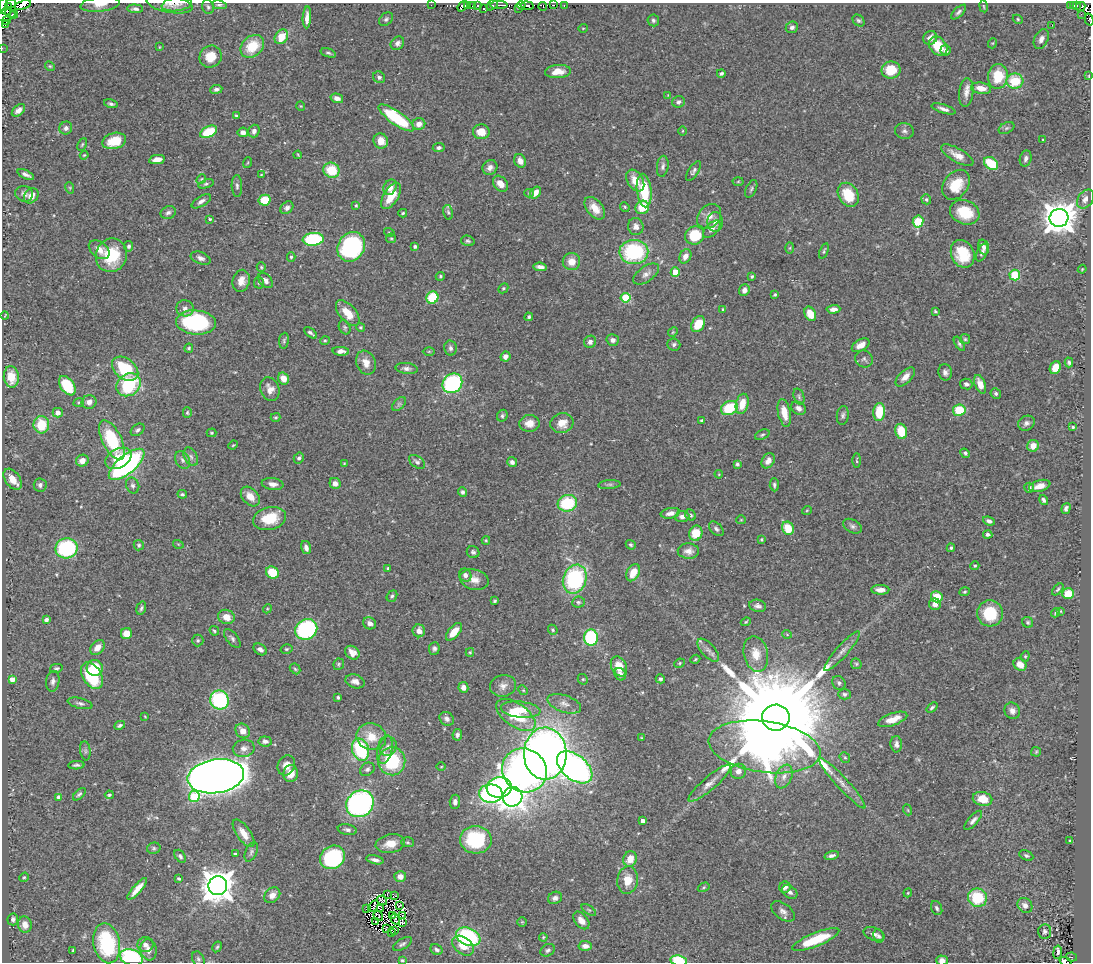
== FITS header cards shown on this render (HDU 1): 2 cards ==
NAXIS1  =                 1089
NAXIS2  =                  960

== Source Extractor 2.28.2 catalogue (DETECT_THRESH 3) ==
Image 1089 x 960 px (HDU 1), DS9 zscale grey, 1 PNG px = 1 image px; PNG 1093 x 964 px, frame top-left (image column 1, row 960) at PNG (2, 3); each listed source drawn as its Kron ellipse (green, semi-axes under 4 px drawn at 4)
Background 0.624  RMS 0.018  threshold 0.0553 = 3 sigma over >= 5 px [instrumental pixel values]
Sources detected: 506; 7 with non-positive FLUX_AUTO (blend fragments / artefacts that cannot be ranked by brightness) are neither listed nor drawn; the other 499 listed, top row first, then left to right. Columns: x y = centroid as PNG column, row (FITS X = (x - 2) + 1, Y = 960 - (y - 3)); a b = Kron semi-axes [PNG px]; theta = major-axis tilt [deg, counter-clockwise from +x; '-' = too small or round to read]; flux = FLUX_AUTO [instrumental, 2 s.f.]
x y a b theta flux
11 3 5 4 - 12
100 4 20 7 6 10
170 4 23 8 -10 9.8
177 4 15 7 8 7.1
22 5 8 3 17 190
219 5 7 4 -10 2.3
431 5 2 2 - 6.2
468 5 3 2 - 35
478 5 3 3 - 47
492 5 6 4 38 12
499 5 8 2 0 100
521 5 4 3 - 39
527 5 6 4 -10 200
554 5 3 2 - 51
564 5 3 2 - 12
1070 5 3 2 - 8.6
1077 5 3 3 - 12
3 6 8 4 79 270
8 6 4 3 - 76
462 6 6 4 52 230
473 6 4 2 - 74
543 6 4 3 - 100
984 6 6 3 -80 1.2
1073 6 3 2 - 11
208 7 7 5 -72 2.4
1081 7 5 3 - 11
519 8 3 2 - 11
135 9 8 4 -4 3.3
483 9 4 3 - 75
7 11 4 2 - 62
959 12 9 4 43 3.4
1081 14 3 2 - 4.4
5 15 10 5 9 53
14 15 4 3 - 88
307 17 11 4 87 7.4
386 19 8 6 45 2.9
1018 19 5 4 - 1.8
1089 19 6 3 -74 1.2
653 20 6 5 - 2.7
858 20 6 5 - 2.3
7 21 4 2 - 11
5 25 3 3 - 43
1052 25 2 2 - 0.31
792 27 6 5 - 3.9
583 28 5 3 - 0.88
281 37 8 6 52 23
930 38 7 6 - 5.9
1041 39 10 6 63 6.5
397 43 7 6 - 4.8
993 43 5 3 - 1
252 46 13 10 43 34
938 46 11 8 -48 29
159 47 4 2 - 0.84
2 48 3 2 - 1.7
945 50 5 5 - 3.5
328 53 8 4 -18 2.3
211 57 11 10 - 22
50 66 5 4 - 1.6
891 70 9 8 - 28
558 72 13 6 4 13
721 73 4 3 - 2.8
998 76 12 10 81 35
1089 76 4 2 - 0.66
379 77 6 5 - 3.6
1015 81 8 7 - 42
981 88 10 6 -8 13
216 89 6 4 9 3.6
966 92 15 7 83 8.6
668 95 4 4 - 0.96
337 98 6 4 -16 6.3
679 102 6 5 - 3.4
111 104 7 4 -14 3
301 106 4 4 - 1.2
944 109 12 4 -17 5.7
18 110 8 5 42 6.6
236 116 4 3 - 1.9
396 118 21 6 -35 85
419 124 6 6 - 7.7
66 128 6 6 - 4.5
1006 128 8 5 27 2.8
254 131 6 5 - 5.5
683 131 5 3 - 1.2
904 131 9 8 - 4.1
209 132 9 5 26 44
243 132 5 5 - 6.8
481 132 8 7 - 17
1043 140 3 2 - 0.96
114 141 12 8 15 28
381 141 8 7 - 13
82 145 6 3 63 1.5
439 148 6 4 6 2.9
84 155 4 3 - 1.2
298 155 4 3 - 1.1
957 155 18 6 -29 12
1026 158 8 5 73 4.2
157 159 8 4 10 9.3
520 161 7 5 -63 9.4
247 163 5 3 - 1.1
991 163 8 5 -37 47
663 166 10 5 83 3.9
490 167 8 7 - 6.1
331 170 8 7 - 39
694 171 11 5 57 3.7
26 174 9 3 -25 4.1
261 175 4 3 - 0.99
201 179 5 4 - 1.5
635 181 12 7 -59 18
738 181 5 3 - 1.4
206 184 8 4 18 2.3
500 184 9 6 -49 11
956 185 16 12 53 32
237 186 11 5 -89 3.6
390 187 8 6 64 10
70 188 6 3 -72 1.3
751 189 9 5 65 2.6
644 190 17 7 -84 55
536 192 6 4 56 8.9
529 193 5 4 - 1.5
24 194 9 8 - 5.2
848 195 12 9 -60 39
31 196 8 6 47 10
391 196 15 7 58 23
926 199 5 4 - 2.6
1085 199 10 7 54 7.1
265 200 6 5 - 33
201 201 11 5 32 4.9
356 205 3 3 - 1.4
625 207 5 4 - 1.6
642 207 7 6 - 30
287 208 7 5 44 4.2
595 208 13 8 -52 15
448 212 7 5 -78 2.3
965 212 15 11 -22 39
168 213 8 6 18 3.7
403 213 4 3 - 1.7
709 216 13 10 46 11
1059 218 9 9 - 2200
210 219 4 4 - 1.3
918 221 6 5 - 56
715 222 10 7 -87 6.6
636 227 9 7 -85 6.6
712 229 10 6 44 5.6
389 232 5 3 - 1
695 235 10 9 - 45
391 238 5 4 - 1.7
313 239 10 6 4 120
468 241 7 5 -16 2.5
129 246 5 4 - 3
415 246 3 3 - 3
351 247 15 13 58 170
984 247 8 5 -72 5
790 248 6 4 88 1.5
99 250 12 7 -38 11
824 251 8 3 68 2.1
634 252 14 12 1 110
982 253 9 5 64 3.6
963 254 14 11 -66 38
111 255 17 15 68 52
685 256 7 5 63 8.2
291 257 4 4 - 1.9
201 258 10 6 -21 4.8
571 262 8 8 - 13
261 267 4 4 - 1.5
540 267 7 4 -5 6
1082 269 4 3 - 1.2
675 272 4 4 - 27
646 274 15 7 35 7
1015 275 5 5 - 72
440 276 5 4 - 1.5
752 276 3 3 - 1.9
241 281 11 8 78 12
265 281 9 6 -47 5.4
259 283 6 5 - 2.2
503 288 5 4 - 1.8
744 290 6 5 - 6.7
775 294 4 3 - 1.6
432 297 6 6 - 60
626 298 5 4 - 59
185 308 8 8 - 5.9
723 309 4 3 - 1.3
833 309 7 4 3 6.8
935 311 4 3 - 1.6
348 313 15 8 -49 22
810 314 7 5 -63 22
5 316 4 2 - 0.91
529 317 4 3 - 2.6
196 322 20 12 -5 140
698 324 8 6 58 31
345 327 7 5 -65 2.4
360 327 4 4 - 1.6
673 332 5 4 - 1.5
311 333 7 3 -38 3.1
965 339 5 5 - 1.9
613 340 6 6 - 5.4
284 341 8 5 83 2.4
325 341 5 4 - 1.6
590 342 6 5 - 4.9
674 344 6 6 - 3.5
959 344 8 4 -57 2.3
861 345 9 6 29 12
189 348 5 4 - 2.2
450 348 7 6 - 3.7
341 351 8 4 -4 6.6
429 351 6 4 0 1.5
505 357 5 5 - 5.9
864 359 9 8 - 4.1
1069 362 5 3 - 2.5
366 363 12 9 -68 12
407 368 11 5 -7 4.7
1055 368 7 5 65 18
125 369 15 10 -39 58
945 372 8 7 - 4.9
11 377 11 7 -83 25
905 377 12 6 44 8.5
283 378 6 5 - 13
452 383 10 9 - 160
966 384 6 5 - 3.4
980 384 10 5 -69 11
129 385 13 10 37 89
67 386 11 6 -55 55
270 389 12 9 -69 10
996 393 5 5 - 2.7
799 397 8 5 -72 2.6
79 402 5 3 - 1.5
89 402 7 6 - 7.2
399 404 8 5 45 3.2
742 404 10 6 76 19
729 408 9 6 26 52
798 408 8 6 -30 5.2
959 410 6 5 - 42
187 412 5 4 - 1.9
879 412 9 6 84 36
58 413 5 5 - 7.1
784 413 14 6 -79 17
843 415 9 6 83 3.3
502 416 6 5 - 2.5
276 417 5 3 - 1.6
702 421 4 4 - 2
530 423 10 8 4 12
562 423 11 10 - 16
1026 423 9 7 26 4.6
41 425 8 8 - 36
1073 427 3 3 - 1.7
138 430 8 5 37 3.2
901 431 8 6 -74 28
212 433 5 4 - 1.7
762 435 7 4 22 2.2
112 440 21 9 -63 74
233 445 5 3 - 1.2
1033 446 6 6 - 13
965 453 5 4 - 2.5
191 457 10 6 -64 4.2
118 458 14 9 30 24
299 458 5 4 - 2.7
183 460 9 7 -59 4.5
82 461 6 6 - 8.4
768 461 8 6 57 7.6
857 461 7 3 88 1.5
417 462 9 5 -37 3.8
512 462 5 5 - 3.8
127 464 22 9 40 270
344 464 4 3 - 1.2
737 464 4 4 - 2.1
719 474 4 3 - 1.1
13 479 12 7 -55 16
335 483 6 5 - 6.8
273 484 11 6 -8 7.1
40 485 7 6 - 3.9
133 485 8 6 -68 4.1
609 485 11 4 5 3.2
774 485 6 4 -86 2.6
1040 486 11 5 14 12
1029 488 5 5 - 4.2
462 492 4 4 - 3.5
182 494 5 3 - 2.2
250 497 11 8 -47 14
1044 500 5 3 - 3.3
567 503 10 8 17 63
1066 508 6 4 73 3.5
807 510 5 3 - 1
670 513 10 5 11 6.2
690 515 6 5 - 2.1
682 517 7 5 8 5.1
270 518 17 11 12 36
741 520 5 4 - 1.2
989 521 6 4 -20 3.8
852 526 10 6 -29 4.1
788 528 7 6 - 28
716 529 9 5 -45 3.6
696 533 7 6 - 26
988 534 4 4 - 2.9
761 539 4 4 - 1.7
486 540 4 4 - 1.4
178 544 5 3 - 1.1
139 545 5 5 - 2.2
631 545 5 4 - 1.7
306 547 7 5 -72 5.7
66 548 11 10 - 140
951 548 4 4 - 2.3
688 551 11 7 -2 8.6
473 552 6 6 - 3.2
975 566 4 4 - 1.6
388 568 3 3 - 1.6
272 573 7 6 - 31
633 573 9 6 62 17
465 575 7 6 - 5.6
575 579 15 11 69 140
474 580 15 10 -14 12
1058 589 7 3 48 2
880 590 9 5 -1 7.7
965 592 5 4 - 1.8
1068 594 6 5 - 27
392 596 6 5 - 2.5
937 597 6 5 - 23
494 601 3 3 - 1.6
578 602 6 5 - 2.6
935 604 6 5 - 7.3
758 606 8 6 -15 4.8
141 608 7 4 73 2.5
267 609 4 3 - 1.2
1061 611 3 2 - 0.93
990 613 13 12 - 48
1056 613 5 3 - 1.5
226 617 8 7 - 12
46 620 4 3 - 3.9
746 622 5 4 - 1.6
1028 622 6 5 - 2.2
370 623 6 5 - 5.7
306 629 11 10 - 170
553 630 5 4 - 1.9
214 631 5 3 - 1.9
419 631 6 6 - 8.3
454 632 10 5 49 17
126 633 5 5 - 16
787 634 5 3 - 1
591 638 8 7 - 120
232 639 11 5 -52 3.6
198 640 6 6 - 2.3
97 647 8 6 46 9.6
434 648 6 5 - 3.2
260 649 7 5 -32 4.7
286 649 6 4 14 1.9
708 650 14 6 -48 6.7
842 651 26 6 48 9.5
470 652 4 4 - 1.4
352 653 8 6 -37 8.9
756 654 18 12 -77 21
1025 656 5 4 - 1.7
695 659 5 4 - 1.6
679 663 5 4 - 1.7
339 664 6 5 - 1.9
856 664 6 5 - 2
1020 664 7 5 -36 14
619 666 10 7 -62 20
56 668 6 4 14 2.4
95 668 8 8 - 36
295 669 6 4 -45 2.1
620 674 6 5 - 6
92 676 15 9 -58 74
12 679 4 4 - 11
583 679 5 5 - 1.8
660 679 5 4 - 2.7
53 681 10 6 81 4.9
355 681 10 6 -17 6.7
839 683 7 6 - 3.5
503 686 13 11 11 8.4
463 687 5 5 - 6.6
523 690 5 4 - 1.5
844 694 6 5 - 3
338 697 3 3 - 1.9
219 700 9 9 - 110
80 703 12 5 -13 3.9
564 704 17 8 -19 9.5
932 708 6 3 38 2.1
521 710 20 8 -7 21
1012 711 8 7 - 6.3
516 715 23 11 -35 48
145 717 4 2 - 0.98
776 718 13 13 - 48000
447 719 8 6 -38 4.4
893 719 15 6 19 17
120 725 5 3 - 2.6
243 731 8 6 -48 12
457 735 5 5 - 3.5
371 737 15 13 -21 25
642 738 3 3 - 1.3
265 741 7 5 -6 5.4
896 744 8 6 -87 4.7
388 746 10 8 73 6.4
765 747 56 25 -8 760
244 748 11 8 11 7.2
385 749 14 7 77 7.5
360 750 11 8 -72 96
85 751 9 5 -83 3
1036 752 5 4 - 1.4
545 754 26 21 90 900
845 758 6 4 -50 1.8
392 761 14 13 - 75
76 765 8 3 3 3
286 765 10 8 65 12
441 767 4 3 - 1.1
575 767 20 12 -39 560
367 769 8 6 38 3.7
524 770 23 21 -38 600
738 771 8 7 - 7.7
291 774 8 7 - 14
216 776 28 17 9 2300
784 776 12 8 67 8.6
710 783 27 6 41 12
842 783 33 6 -47 13
499 788 12 10 6 180
79 794 8 3 44 2.6
491 794 12 9 -2 250
109 795 4 3 - 2.3
194 796 5 5 - 59
59 797 4 4 - 6.5
513 797 10 9 - 690
982 799 10 7 -12 16
455 802 7 5 84 5.1
360 804 14 12 41 310
908 810 5 3 - 1
973 820 12 5 48 4.4
643 821 4 4 - 8
347 830 10 5 -11 4
244 833 16 7 -55 14
476 840 16 14 -3 87
1070 841 4 2 - 1.1
408 842 6 5 - 2
390 844 15 9 10 17
154 848 7 5 13 2.4
251 852 10 5 65 3.4
235 854 4 3 - 1.6
1026 855 7 4 -26 2.5
180 856 7 5 -53 3
832 856 7 4 14 4.2
332 857 13 11 33 140
630 859 8 6 68 16
375 860 9 4 -12 5
400 876 6 5 - 7.7
24 877 5 4 - 1.7
179 879 4 3 - 1.9
628 880 14 10 82 21
218 886 9 9 - 2400
704 887 6 4 32 1.7
785 887 6 5 - 5.4
137 889 14 4 49 12
790 892 8 5 -34 5.7
908 893 4 4 - 1.3
387 894 2 2 - 0.47
272 895 9 7 44 8.2
395 896 4 3 - 1.4
555 898 7 6 - 4.9
977 898 10 9 - 55
382 900 5 3 - 1
399 905 3 2 - 0.96
1025 905 8 7 - 7.6
373 906 6 2 56 0.66
937 908 7 5 -64 2.8
366 909 3 2 - 1.3
381 909 2 2 - 1.2
589 910 8 4 -35 2.2
783 911 13 7 -37 6.5
392 915 2 2 - 0.98
378 916 5 3 - 0.12
403 916 3 2 - 0.18
13 919 6 5 - 3.4
395 919 6 2 -60 0.82
581 920 10 6 -51 9.7
376 921 3 2 - 1.9
522 922 5 5 - 1.4
402 923 3 2 - 1.3
25 925 8 7 - 9.5
386 929 4 2 - 0.53
395 931 3 2 - 0.88
1045 931 7 6 - 4
391 932 2 2 - 0.044
874 934 11 6 -21 4.8
879 936 7 5 -80 2.8
468 937 12 8 -23 130
543 937 4 3 - 1.3
816 940 25 6 22 53
107 943 20 13 -79 100
402 944 10 5 32 3.3
145 945 8 7 - 6.3
463 946 12 8 -37 19
585 946 7 5 -4 7.5
217 947 6 4 60 1.8
73 950 3 3 - 1.3
148 950 10 8 -80 9.8
437 950 6 5 - 2.9
548 950 7 5 32 3.1
1058 952 7 4 82 6.2
1072 957 5 4 - 15
131 958 12 8 -18 140
198 959 8 5 -62 2.9
402 960 4 3 - 1.7
942 960 6 5 - 5.8
679 961 8 5 -9 43
1065 961 6 2 -17 3.9
At the frame edge (FLAGS 8, measured only in part): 13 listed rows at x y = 11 3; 100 4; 170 4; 177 4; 22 5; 3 6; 5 15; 1089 19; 2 48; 131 958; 942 960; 679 961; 1065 961
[7 non-positive-flux detections neither listed nor drawn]